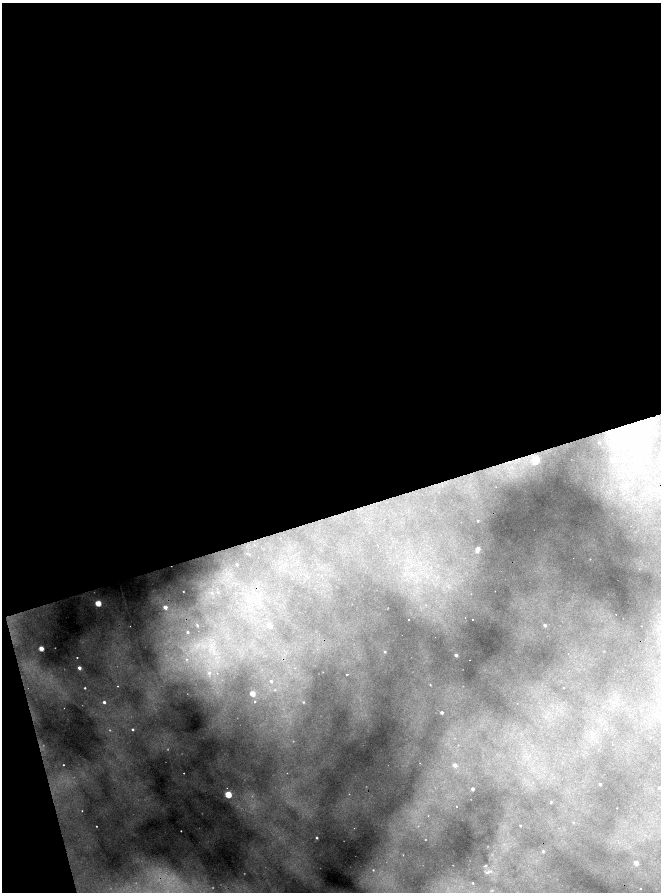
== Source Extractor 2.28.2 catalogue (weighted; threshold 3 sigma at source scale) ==
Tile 1 of 4 x 4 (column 1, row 1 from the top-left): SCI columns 221-1537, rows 5343-7122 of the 5831 x 7122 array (HDU 1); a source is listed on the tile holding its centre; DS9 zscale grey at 2 x 2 block average (1 PNG px = mean of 2 x 2 image px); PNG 663 x 894 px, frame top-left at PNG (2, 3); no overlay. Shown black and unused: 60% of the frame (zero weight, under 2 of 4 exposures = <1% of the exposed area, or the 3 px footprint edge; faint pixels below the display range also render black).
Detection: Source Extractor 2.28.2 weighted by HDU 2 'WHT'; one run over the whole footprint, this tile lists its part. Background 0.541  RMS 0.021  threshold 0.093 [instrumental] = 3 sigma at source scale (4.5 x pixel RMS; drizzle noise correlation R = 1.50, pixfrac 1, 0.05/0.05 arcsec/px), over >= 5 px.
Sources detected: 86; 4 too faint to see at this stretch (2 x 2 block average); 3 cosmic-ray / hot-pixel residue — not listed; the other 79 listed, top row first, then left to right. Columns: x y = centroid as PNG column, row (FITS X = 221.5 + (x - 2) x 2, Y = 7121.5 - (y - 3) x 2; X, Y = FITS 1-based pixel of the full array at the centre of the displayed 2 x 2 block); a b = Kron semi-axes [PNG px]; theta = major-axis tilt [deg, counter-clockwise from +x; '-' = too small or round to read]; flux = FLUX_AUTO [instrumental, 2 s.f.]
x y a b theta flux
649 426 3 3 - 29
655 432 3 2 - 6.6
599 442 3 3 - 5.8
660 458 3 3 - 5.5
536 460 4 3 - 400
626 484 4 3 - 9.4
623 493 3 2 - 4.3
478 521 2 2 - 4.9
478 548 3 2 - 28
477 551 3 3 - 22
247 553 2 2 - 2
249 554 2 2 - 2.3
237 564 2 2 - 6
183 592 2 2 - 2.3
218 592 3 3 - 4.4
212 593 3 3 - 5.7
258 597 5 4 - 22
98 603 3 3 - 200
165 607 3 3 - 47
465 618 2 2 - 3.9
409 619 2 2 - 2.3
473 620 2 2 - 9.1
197 625 2 2 - 5.5
269 625 3 3 - 66
545 625 3 3 - 15
130 626 2 2 - 1.9
188 632 2 2 - 8.3
41 648 3 2 - 110
604 651 2 2 - 2
385 652 3 3 - 8.1
568 653 2 2 - 4.2
456 655 2 2 - 23
77 657 2 2 - 12
187 659 3 3 - 5.4
79 668 2 2 - 28
209 673 5 5 - 24
217 673 4 3 - 7.2
347 674 2 2 - 11
271 681 3 3 - 11
430 685 3 2 - 3.8
118 686 2 2 - 2.4
85 688 2 2 - 5
564 688 2 2 - 1.6
275 690 3 3 - 5.5
252 693 3 3 - 110
104 702 2 2 - 16
255 702 2 2 - 110
303 702 3 3 - 5.7
517 704 2 2 - 3.4
641 711 2 2 - 3.8
442 712 2 2 - 21
133 729 2 2 - 9
612 744 2 2 - 19
458 745 3 3 - 3.7
63 765 2 2 - 3.1
455 765 3 3 - 33
184 773 2 2 - 9.6
600 784 2 2 - 12
659 788 2 2 - 9.1
473 789 3 2 - 22
228 794 3 3 - 280
349 794 2 2 - 2.8
551 802 2 2 - 7.5
456 806 2 2 - 4.1
617 808 2 2 - 1.7
82 811 2 2 - 2.7
428 816 2 2 - 3.3
573 822 3 3 - 4.7
96 826 2 2 - 2.7
418 826 3 2 - 3
520 826 2 2 - 7
181 831 2 2 - 3.1
317 838 2 2 - 8.6
425 840 2 2 - 2.8
543 851 3 2 - 12
636 863 3 2 - 54
373 870 3 3 - 5.3
473 883 2 2 - 4
640 889 2 2 - 2.4
Isophote crosses this tile's border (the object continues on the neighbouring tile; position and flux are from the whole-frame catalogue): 2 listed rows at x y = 660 458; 659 788
Diffuse or blended objects may show on this block-average render without a row.